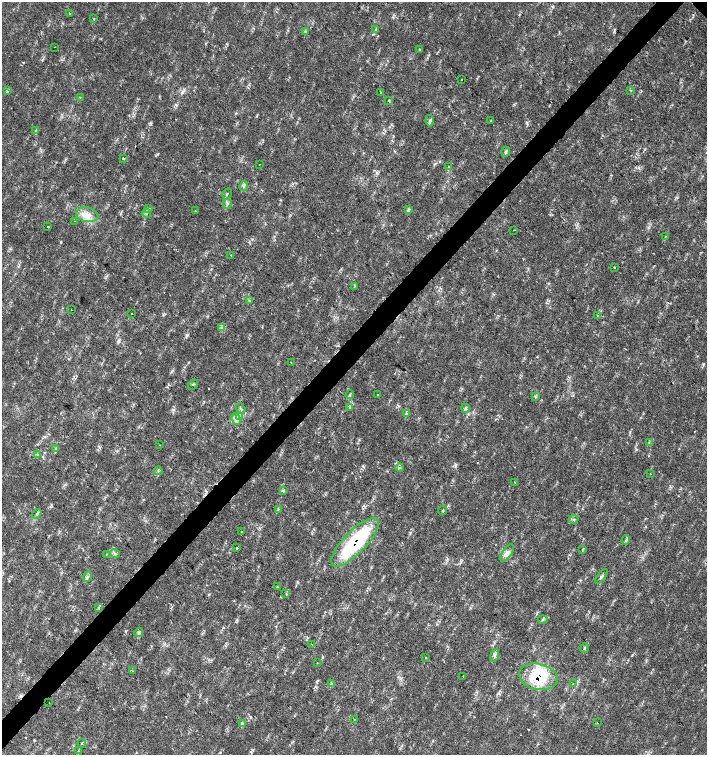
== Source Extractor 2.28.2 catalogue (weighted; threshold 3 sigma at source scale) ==
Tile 7 of 4 x 4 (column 3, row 2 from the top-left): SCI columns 3044-4453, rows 3011-4516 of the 6023 x 6029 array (HDU 1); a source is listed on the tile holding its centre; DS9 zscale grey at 2 x 2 block average (1 PNG px = mean of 2 x 2 image px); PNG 709 x 757 px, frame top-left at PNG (2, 2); each listed source drawn as its Kron ellipse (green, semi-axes under 4 px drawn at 4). Shown black and unused: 4% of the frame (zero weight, under 2 of 3 exposures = <1% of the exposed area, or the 3 px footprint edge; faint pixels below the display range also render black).
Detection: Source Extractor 2.28.2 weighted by HDU 2 'WHT'; one run over the whole footprint, this tile lists its part. Background 0.0178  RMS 0.0029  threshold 0.0129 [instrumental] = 3 sigma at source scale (4.5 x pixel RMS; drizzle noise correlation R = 1.50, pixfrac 1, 0.0396/0.0396 arcsec/px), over >= 5 px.
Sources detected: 104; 8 cosmic-ray / hot-pixel residue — neither listed nor drawn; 2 inside a brighter listed object's ellipse — not listed separately; the other 94 listed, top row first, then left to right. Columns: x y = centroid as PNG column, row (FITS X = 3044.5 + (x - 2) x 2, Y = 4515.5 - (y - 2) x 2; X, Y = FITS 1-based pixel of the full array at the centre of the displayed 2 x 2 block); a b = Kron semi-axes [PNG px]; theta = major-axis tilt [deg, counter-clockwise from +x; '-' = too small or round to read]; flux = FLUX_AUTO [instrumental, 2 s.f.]
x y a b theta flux
69 13 2 2 - 2
94 19 3 2 - 0.43
376 29 3 2 - 0.45
305 31 3 3 - 0.72
55 47 2 2 - 0.23
420 50 2 2 - 2.5
462 79 2 2 - 3.3
630 90 3 2 - 0.45
7 91 3 2 - 0.4
380 92 2 2 - 0.66
80 97 3 2 - 0.42
389 100 4 2 - 0.49
430 121 6 4 -81 1.4
491 121 2 2 - 0.47
36 131 4 2 - 0.73
506 152 5 3 - 1.1
123 158 2 2 - 3.8
260 164 2 2 - 0.26
449 167 3 2 - 0.38
244 186 5 3 - 1.2
227 194 6 3 61 0.96
227 204 5 3 - 1.3
149 209 3 2 - 0.44
409 209 3 3 - 0.73
195 211 2 2 - 0.47
146 213 4 4 - 1.2
87 215 11 7 -10 6.6
75 221 3 2 - 0.32
48 226 2 2 - 1.4
514 230 2 2 - 2.5
665 237 3 2 - 0.42
231 255 2 2 - 0.58
614 268 2 2 - 0.9
354 286 3 2 - 0.75
249 301 4 2 - 0.61
71 310 2 2 - 0.21
131 314 2 2 - 1.4
598 316 2 2 - 0.46
221 327 3 2 - 0.58
291 362 2 2 - 0.72
193 384 6 2 41 0.57
350 395 4 3 - 0.85
378 395 2 2 - 0.38
535 397 4 2 - 0.61
241 408 5 2 - 0.97
350 408 3 2 - 0.55
465 408 4 3 - 1.2
406 414 3 2 - 0.62
239 416 4 3 - 1.3
236 419 6 3 -64 2
649 443 3 2 - 0.45
160 445 2 2 - 0.25
56 448 3 2 - 0.51
37 454 3 2 - 0.73
400 468 4 3 - 0.8
158 471 4 2 - 0.69
650 474 2 2 - 0.35
514 482 2 2 - 0.41
283 491 4 3 - 0.82
278 509 3 2 - 0.6
442 511 5 2 - 0.68
37 514 5 3 - 0.94
574 519 4 3 - 0.98
242 532 2 2 - 1.1
626 540 5 3 - 0.94
355 542 32 11 46 64
237 548 2 2 - 2.8
582 550 3 2 - 0.45
507 553 10 5 56 3.2
106 554 3 2 - 0.41
115 554 5 3 - 1.5
87 577 5 4 - 1.3
601 577 8 3 51 1.4
277 587 2 2 - 0.66
286 594 3 2 - 0.39
98 607 3 2 - 0.43
543 620 5 3 - 1.1
139 633 4 3 - 1.1
312 644 2 2 - 0.23
584 648 5 2 - 0.69
494 655 6 4 73 1.7
426 658 2 2 - 0.36
317 663 2 2 - 0.46
133 671 2 2 - 1.2
463 676 2 2 - 0.76
538 677 19 13 -12 35
332 683 4 3 - 0.72
573 683 2 2 - 0.85
49 703 2 2 - 0.23
354 720 2 2 - 0.3
242 723 3 3 - 0.75
597 723 2 2 - 0.52
82 743 5 2 - 0.76
78 751 3 2 - 0.44
Overlapping masked pixels (flux is a lower limit): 2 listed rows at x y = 355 542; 538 677
Diffuse or blended objects may show on this block-average render without a row.